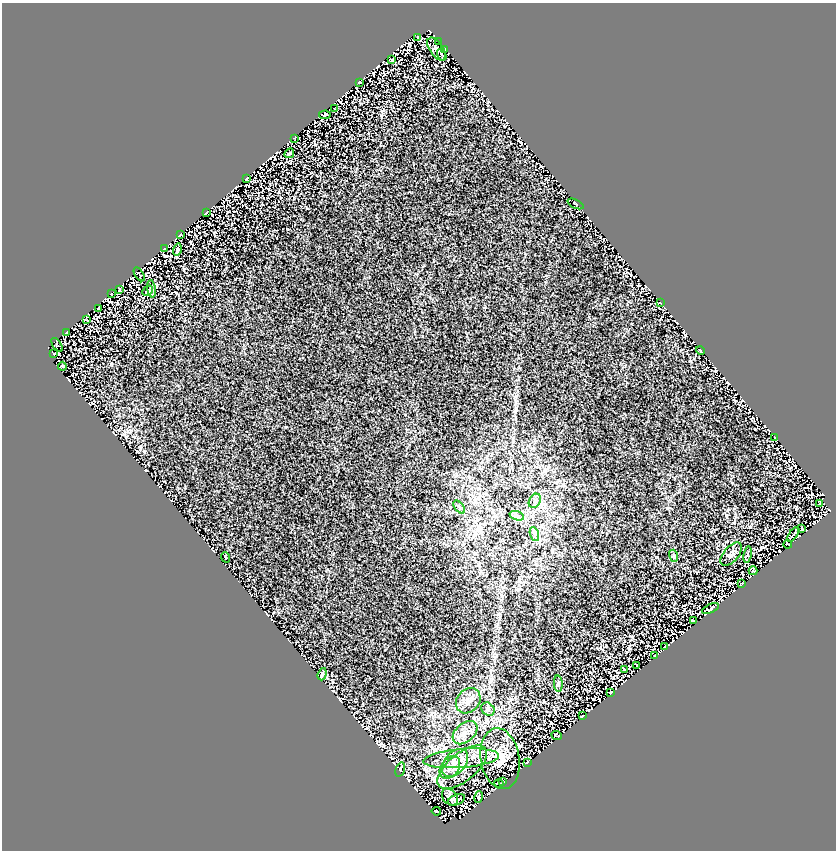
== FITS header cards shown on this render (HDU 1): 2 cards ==
NAXIS1  =                  834
NAXIS2  =                  848

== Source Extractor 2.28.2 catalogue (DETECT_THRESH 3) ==
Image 834 x 848 px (HDU 1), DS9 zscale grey, 1 PNG px = 1 image px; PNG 838 x 852 px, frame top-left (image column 1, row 848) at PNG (2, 3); each listed source drawn as its Kron ellipse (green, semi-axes under 4 px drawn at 4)
Background 1.34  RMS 0.17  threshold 0.495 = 3 sigma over >= 5 px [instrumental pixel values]
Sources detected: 72; all 72 listed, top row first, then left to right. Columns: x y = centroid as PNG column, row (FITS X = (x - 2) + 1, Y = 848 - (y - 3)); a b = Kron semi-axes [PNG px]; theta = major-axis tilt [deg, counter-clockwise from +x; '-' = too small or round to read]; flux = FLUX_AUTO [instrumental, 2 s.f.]
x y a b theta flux
418 37 4 4 - 8.5
439 42 2 2 - 6.1
436 49 13 6 -56 32
445 50 3 2 - 10
442 55 6 2 -56 14
392 60 4 3 - 13
359 82 3 3 - 7.5
335 108 3 2 - 7.4
325 115 6 3 4 6.7
295 138 3 2 - 7.9
289 153 5 2 - 8.5
246 178 4 2 - 11
575 204 8 3 -25 12
206 213 3 2 - 6
180 235 3 2 - 6.9
164 249 3 3 - 11
177 250 6 3 75 23
139 274 8 2 -58 8
151 289 9 4 -82 22
119 290 3 2 - 7.8
148 291 6 4 43 18
111 294 3 2 - 6.7
660 303 3 2 - 6
99 308 4 2 - 12
86 320 4 2 - 7.2
67 333 3 2 - 9.7
57 345 8 3 -55 8.2
700 351 4 2 - 12
54 354 3 2 - 7
62 366 4 2 - 11
775 438 3 2 - 9.1
535 501 7 5 60 35
820 503 3 2 - 7.7
459 507 7 4 -53 18
517 516 7 4 -18 32
802 528 4 2 - 9.3
534 534 7 4 -71 28
793 534 8 2 54 7.2
788 544 4 2 - 5.6
731 554 14 7 49 44
748 555 8 4 81 14
674 556 6 4 -73 14
225 557 5 3 - 7.9
753 571 4 2 - 10
741 584 4 2 - 9.4
710 609 9 4 24 21
693 621 4 2 - 11
665 647 3 2 - 12
654 656 3 2 - 6.4
637 666 3 2 - 5.6
624 670 3 2 - 7
322 674 6 3 71 15
558 684 8 3 -85 18
610 692 3 2 - 8.5
468 701 14 11 48 91
488 709 7 6 - 31
582 716 3 2 - 7.7
465 733 14 9 41 110
557 735 5 2 - 9.4
461 758 38 9 5 230
500 759 31 19 -80 260
527 762 4 2 - 8.2
455 763 16 10 49 140
450 767 12 9 52 92
462 767 30 14 39 260
400 770 7 4 73 15
503 781 3 2 - 8.2
499 783 5 2 - 11
450 797 9 7 -50 42
479 797 6 2 79 13
456 800 9 5 22 45
436 811 5 2 - 11